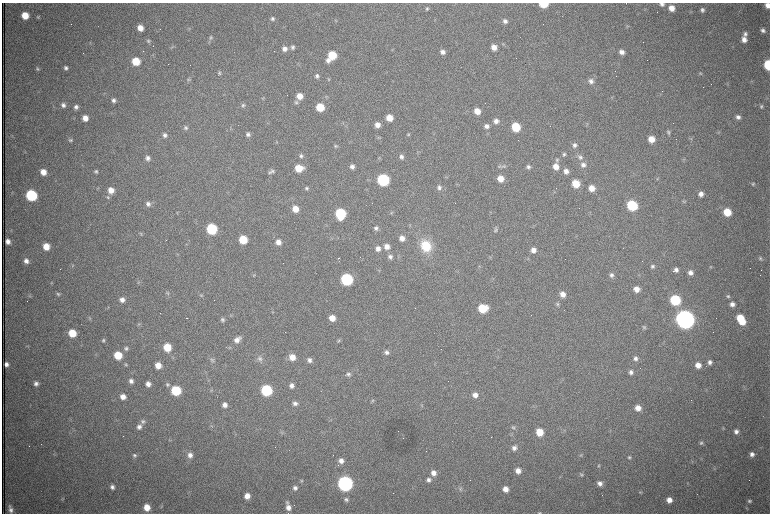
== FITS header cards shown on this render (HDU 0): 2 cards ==
NAXIS1  =                 1536 /fastest changing axis
NAXIS2  =                 1023 /next to fastest changing axis

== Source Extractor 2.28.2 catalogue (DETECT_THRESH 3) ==
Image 1536 x 1023 px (HDU 0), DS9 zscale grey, zoomed out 1/2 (1 PNG px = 2 x 2 image px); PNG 772 x 516 px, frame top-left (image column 1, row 1022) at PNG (2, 3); no overlay
Background 1070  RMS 17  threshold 50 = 3 sigma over >= 5 px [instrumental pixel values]
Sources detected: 303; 61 cannot appear on this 1/2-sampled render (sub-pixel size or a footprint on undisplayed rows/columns) and are not listed; the other 242 listed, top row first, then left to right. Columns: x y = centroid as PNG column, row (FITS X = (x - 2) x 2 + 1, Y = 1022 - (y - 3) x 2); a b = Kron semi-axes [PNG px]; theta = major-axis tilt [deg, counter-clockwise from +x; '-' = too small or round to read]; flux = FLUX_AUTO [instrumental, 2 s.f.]
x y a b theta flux
626 3 3 2 - 1.3e+03
544 4 6 4 -1 1.3e+05
662 4 6 5 - 1.1e+04
768 5 5 4 - 2.4e+04
671 8 6 5 - 3.3e+04
427 9 5 5 - 6.5e+03
702 10 5 5 - 9.8e+03
25 15 6 5 - 6.5e+04
38 17 5 4 - 4.3e+03
272 19 5 5 - 7.3e+03
435 19 4 2 - 2.3e+03
336 21 4 2 - 2.2e+03
505 21 6 5 - 1.3e+04
627 26 5 4 - 4.1e+03
140 28 5 5 - 3.3e+04
189 28 4 4 - 4.4e+03
160 29 2 1 - 1.9e+03
763 30 6 5 - 1.2e+04
745 34 6 5 - 1.0e+04
211 38 5 5 - 6.5e+03
744 39 7 6 - 2.4e+04
148 41 5 4 - 6.0e+03
503 44 5 3 - 3.9e+03
171 47 4 3 - 3.6e+03
293 47 6 5 - 9.2e+03
494 47 6 5 - 2.9e+04
285 49 6 6 - 1.8e+04
143 51 2 2 - 1.8e+03
442 52 6 5 - 1.3e+04
622 52 5 5 - 1.6e+04
332 55 6 6 - 1.2e+05
328 60 6 6 - 1.6e+04
136 61 6 5 - 9.0e+04
190 65 2 1 - 9.9e+04
768 65 6 4 -87 2.2e+05
66 68 6 5 - 1.1e+04
38 69 5 4 - 5.6e+03
219 73 5 4 - 5.4e+03
700 73 5 5 - 4.9e+03
317 76 5 5 - 1.0e+04
188 79 6 4 11 5.6e+03
328 79 4 4 - 3.7e+03
591 81 7 6 - 1.5e+04
300 96 6 6 - 3.3e+04
612 97 4 3 - 3.4e+03
263 98 5 3 - 3.2e+03
113 100 5 5 - 1.1e+04
296 102 6 5 - 6.5e+03
63 105 6 5 - 1.3e+04
243 105 6 5 - 6.5e+03
761 106 5 5 - 5.9e+03
76 107 5 5 - 1.2e+04
320 107 6 6 - 9.4e+04
477 111 5 5 - 4.1e+04
738 117 5 5 - 1.2e+04
85 118 6 5 - 3.0e+04
389 118 5 5 - 4.3e+04
496 121 6 6 - 1.7e+04
587 124 5 3 - 3.6e+03
377 125 5 5 - 2.4e+04
486 126 6 6 - 1.6e+04
516 127 6 6 - 1.3e+05
186 128 5 5 - 8.2e+03
668 132 5 5 - 7.3e+03
719 132 5 3 - 3.7e+03
248 134 6 5 - 1.1e+04
408 134 5 4 - 4.2e+03
165 135 6 5 - 1.2e+04
379 138 6 2 -19 3.4e+03
651 139 6 5 - 4.3e+04
70 140 5 5 - 7.0e+03
574 145 6 5 - 1.1e+04
336 146 5 5 - 5.5e+03
418 151 5 3 - 3.0e+03
564 154 6 4 74 6.3e+03
301 156 6 5 - 9.1e+03
401 157 5 5 - 1.2e+04
580 157 8 6 -30 1.2e+04
148 158 6 5 - 1.3e+04
684 159 4 2 - 2.4e+03
557 160 5 5 - 5.8e+03
583 165 7 6 - 1.6e+04
499 166 5 4 - 5.0e+03
503 166 7 5 5 7.3e+03
556 166 6 6 - 3.1e+04
352 167 5 5 - 1.3e+04
528 167 5 5 - 9.2e+03
299 168 7 6 - 7.1e+04
96 171 5 4 - 6.2e+03
272 171 6 5 - 7.0e+03
566 171 6 5 - 1.8e+04
43 172 6 5 - 3.6e+04
269 172 6 5 - 6.4e+03
501 179 6 5 - 4.2e+04
657 179 4 3 - 3.2e+03
383 180 6 6 - 4.8e+05
576 184 6 5 - 8.3e+04
753 184 5 4 - 4.4e+03
439 187 6 6 - 1.1e+04
98 188 4 3 - 2.9e+03
306 188 5 4 - 6.5e+03
592 188 6 5 - 3.5e+04
111 190 6 6 - 3.4e+04
701 194 5 5 - 1.9e+04
31 195 6 6 - 3.7e+05
108 197 5 4 - 5.3e+03
684 201 5 4 - 4.5e+03
148 204 7 7 - 1.4e+04
632 205 6 6 - 2.6e+05
295 209 6 5 - 4.7e+04
727 212 6 6 - 8.4e+04
391 213 4 4 - 3.6e+03
340 214 7 6 - 2.7e+05
376 228 6 5 - 9.1e+03
212 229 6 6 - 2.9e+05
495 229 8 4 80 8.1e+03
141 234 6 4 -58 4.9e+03
402 238 6 5 - 2.4e+04
243 240 6 6 - 1.1e+05
8 241 5 4 - 1.8e+04
278 242 6 6 - 2.4e+04
426 246 14 11 -66 1.1e+05
46 247 6 5 - 5.1e+04
387 247 6 6 - 2.4e+04
378 248 6 6 - 2.0e+04
533 250 6 5 - 2.3e+04
390 257 6 5 - 1.1e+04
339 258 2 1 - 5.0e+03
760 258 6 5 - 7.2e+03
26 261 6 5 - 1.7e+04
73 265 5 4 - 3.9e+03
480 266 4 2 - 2.6e+03
652 266 5 5 - 8.1e+03
710 267 5 3 - 3.5e+03
378 270 4 2 - 2.2e+03
676 270 6 5 - 1.4e+04
690 273 5 5 - 1.6e+04
254 275 5 4 - 4.2e+03
611 275 6 5 - 1.1e+04
347 279 6 6 - 4.4e+05
138 282 5 4 - 4.6e+03
51 283 4 3 - 3.0e+03
636 289 5 5 - 2.9e+04
167 293 6 4 -28 5.4e+03
58 294 6 4 -40 6.1e+03
563 294 6 5 - 2.6e+04
29 295 5 5 - 5.2e+03
201 295 5 5 - 4.7e+03
728 296 5 5 - 6.0e+03
122 300 6 6 - 1.9e+04
675 300 6 6 - 2.7e+05
557 304 5 4 - 5.4e+03
732 304 6 5 - 1.7e+04
483 308 7 6 - 1.2e+05
272 312 3 3 - 2.4e+03
89 318 5 3 - 3.2e+03
186 318 3 1 - 2.3e+03
332 318 5 5 - 3.7e+04
740 318 6 6 - 7.0e+04
222 319 5 5 - 8.0e+03
685 319 7 7 - 4.4e+06
742 322 6 6 - 5.8e+04
139 324 5 4 - 4.3e+03
644 327 6 4 -41 5.1e+03
72 333 6 5 - 8.2e+04
103 340 4 4 - 5.9e+03
237 340 9 6 38 2.3e+04
338 340 5 5 - 5.6e+03
27 346 3 3 - 2.6e+03
167 347 6 5 - 9.2e+04
126 348 6 5 - 9.2e+03
230 348 5 4 - 4.5e+03
386 352 6 5 - 1.2e+04
118 355 6 6 - 9.5e+04
292 357 7 6 - 4.0e+04
260 358 9 7 -86 1.4e+04
635 359 5 5 - 1.3e+04
212 360 7 5 -4 7.9e+03
310 360 6 5 - 1.2e+04
710 362 5 5 - 1.2e+04
6 364 4 4 - 1.4e+04
126 364 5 4 - 4.9e+03
158 365 5 5 - 3.8e+04
698 365 5 5 - 3.0e+04
631 372 5 5 - 1.1e+04
348 374 6 5 - 8.2e+03
131 381 6 5 - 1.4e+04
36 383 5 5 - 1.2e+04
148 384 5 5 - 1.9e+04
167 384 7 6 - 9.2e+03
292 386 6 5 - 1.4e+04
744 387 4 2 - 2.6e+03
176 390 6 6 - 2.0e+05
211 390 5 3 - 3.2e+03
266 390 6 6 - 3.6e+05
475 395 6 6 - 2.4e+04
123 397 5 5 - 2.5e+04
372 401 5 4 - 4.3e+03
295 403 5 5 - 1.3e+04
225 405 6 6 - 1.9e+04
422 405 4 3 - 3.3e+03
638 408 6 6 - 3.1e+04
330 420 4 2 - 2.2e+03
143 421 6 6 - 1.0e+04
211 425 4 3 - 3.2e+03
139 427 6 6 - 1.5e+04
513 428 5 5 - 5.7e+03
723 428 4 3 - 3.2e+03
281 432 7 3 -40 4.8e+03
539 432 6 5 - 6.8e+04
736 432 5 5 - 1.3e+04
701 443 5 5 - 6.6e+03
514 448 6 6 - 1.5e+04
752 454 5 5 - 1.5e+04
135 455 6 5 - 8.6e+03
190 455 7 6 - 1.9e+04
580 455 5 4 - 4.3e+03
629 457 5 5 - 6.8e+03
341 461 6 6 - 2.0e+04
599 465 4 3 - 3.1e+03
714 469 4 4 - 3.9e+03
518 471 6 5 - 2.4e+04
433 473 7 6 - 2.4e+04
581 475 6 5 - 6.5e+03
429 480 6 6 - 1.4e+04
301 481 5 5 - 5.0e+03
600 483 5 5 - 1.7e+04
345 484 7 7 - 1.5e+06
112 487 5 5 - 1.3e+04
295 488 6 5 - 1.2e+04
460 489 7 6 - 8.7e+03
505 489 5 5 - 2.8e+04
640 492 5 4 - 4.2e+03
247 496 6 5 - 3.0e+04
62 499 5 4 - 5.1e+03
346 499 6 5 - 8.9e+03
669 500 5 5 - 2.8e+04
749 501 6 6 - 8.6e+03
147 507 6 5 - 4.7e+04
288 507 10 5 -79 2.8e+04
10 509 8 4 -73 1.4e+04
540 513 5 3 - 4.2e+03
At the frame edge (FLAGS 8, measured only in part): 6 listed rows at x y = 626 3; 544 4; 662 4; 768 5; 768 65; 540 513
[61 sub-pixel or undisplayed-footprint detections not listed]